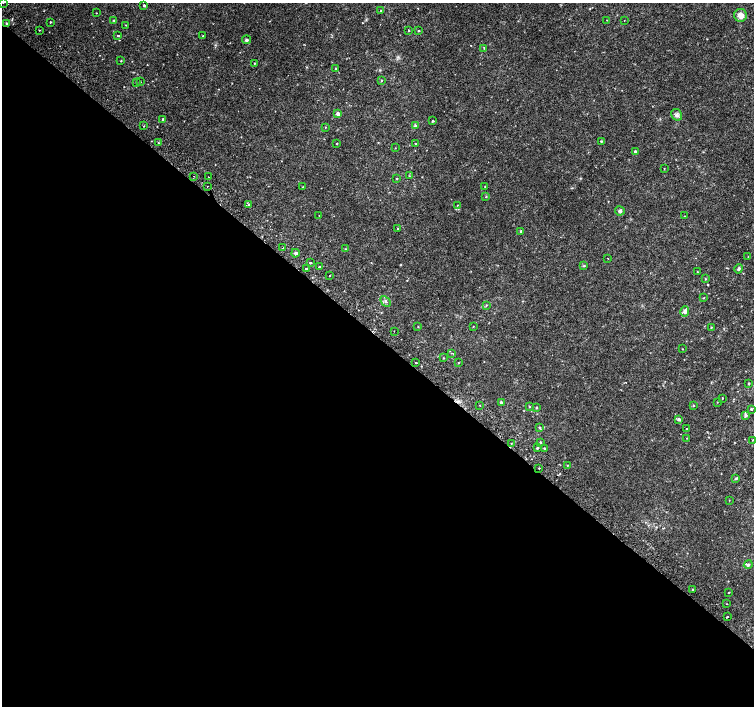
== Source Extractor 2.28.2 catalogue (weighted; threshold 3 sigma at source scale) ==
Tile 14 of 4 x 4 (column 2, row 4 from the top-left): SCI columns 1538-3041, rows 260-1667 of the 6075 x 6084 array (HDU 1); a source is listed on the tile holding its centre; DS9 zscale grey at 2 x 2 block average (1 PNG px = mean of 2 x 2 image px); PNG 756 x 708 px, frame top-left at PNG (2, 3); each listed source drawn as its Kron ellipse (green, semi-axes under 4 px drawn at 4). Shown black and unused: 53% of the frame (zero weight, under 2 of 3 exposures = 2% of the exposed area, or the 3 px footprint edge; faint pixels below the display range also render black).
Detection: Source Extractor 2.28.2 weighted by HDU 2 'WHT'; one run over the whole footprint, this tile lists its part. Background 0.00396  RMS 0.0028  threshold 0.0128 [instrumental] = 3 sigma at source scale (4.5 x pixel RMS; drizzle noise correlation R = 1.50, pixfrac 1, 0.0396/0.0396 arcsec/px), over >= 5 px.
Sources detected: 114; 4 cosmic-ray / hot-pixel residue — neither listed nor drawn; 1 coinciding with a brighter row at this scale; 2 inside a brighter listed object's ellipse — not listed separately; the other 107 listed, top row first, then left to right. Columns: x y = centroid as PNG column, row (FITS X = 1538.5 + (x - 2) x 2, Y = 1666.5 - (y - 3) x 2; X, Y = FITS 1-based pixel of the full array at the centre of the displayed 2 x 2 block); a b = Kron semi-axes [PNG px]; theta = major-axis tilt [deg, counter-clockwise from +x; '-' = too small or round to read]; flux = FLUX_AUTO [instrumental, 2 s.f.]
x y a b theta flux
3 3 2 2 - 0.44
144 5 2 2 - 1
381 11 3 2 - 0.36
96 13 2 2 - 0.25
740 15 6 6 - 4.8
607 20 2 2 - 0.25
624 20 2 2 - 0.5
114 21 3 2 - 0.54
50 22 2 2 - 0.54
7 24 3 2 - 1.2
126 25 2 2 - 0.36
39 30 2 2 - 0.29
408 30 2 2 - 0.68
419 31 2 2 - 0.41
118 36 3 3 - 0.46
203 36 2 2 - 0.33
246 40 4 3 - 1.2
484 48 3 2 - 0.35
121 61 2 2 - 0.45
254 63 2 2 - 0.5
335 69 2 2 - 0.48
381 80 3 2 - 0.4
140 82 2 2 - 0.3
136 83 2 2 - 0.44
338 114 3 3 - 3.9
677 115 6 5 - 1.8
163 119 2 2 - 1.2
433 121 2 2 - 1
144 126 2 2 - 0.31
415 126 4 3 - 0.74
325 127 2 2 - 0.3
601 141 2 2 - 0.56
158 143 2 2 - 0.82
337 143 2 2 - 0.5
415 144 2 2 - 0.53
395 148 2 2 - 0.24
635 151 2 2 - 0.85
664 169 2 2 - 0.27
194 176 2 2 - 0.29
409 176 3 2 - 0.39
208 177 2 2 - 0.4
397 178 3 2 - 0.46
208 186 2 2 - 2.3
303 187 3 3 - 0.42
485 187 2 2 - 0.41
486 197 3 2 - 0.35
248 204 2 2 - 1.1
457 205 2 2 - 0.31
620 211 5 4 - 1.3
319 215 2 2 - 0.19
684 216 2 2 - 0.3
398 229 2 2 - 0.4
521 231 3 3 - 0.76
283 248 2 2 - 0.52
345 249 2 2 - 0.37
295 253 4 4 - 1.1
748 257 2 2 - 0.3
608 258 2 2 - 0.63
310 263 2 2 - 0.7
584 266 4 2 - 0.56
319 267 2 2 - 2.4
306 269 2 2 - 3.2
739 269 5 3 - 1.2
697 272 3 2 - 0.28
330 275 2 2 - 0.41
705 279 3 2 - 0.47
704 298 2 2 - 0.36
386 301 6 3 -46 1.2
486 305 3 2 - 0.51
685 311 5 4 - 2.7
473 326 2 2 - 0.32
418 327 2 2 - 0.3
711 327 3 2 - 0.37
394 331 2 2 - 0.27
682 349 2 2 - 0.24
451 353 3 2 - 0.29
443 358 2 2 - 0.41
416 362 2 2 - 1.1
458 363 2 2 - 0.35
749 383 3 2 - 0.75
722 398 2 2 - 0.56
501 402 3 2 - 0.8
717 402 2 2 - 0.24
480 405 2 2 - 0.29
693 405 3 2 - 0.52
529 407 3 2 - 0.45
537 408 3 3 - 0.52
751 409 3 3 - 0.83
745 415 4 3 - 1.9
679 419 3 3 - 1.2
539 427 3 2 - 0.68
686 429 2 2 - 0.44
687 438 2 2 - 0.31
752 440 2 2 - 0.27
540 442 3 2 - 0.43
511 443 2 2 - 0.29
537 448 2 2 - 0.76
544 448 3 2 - 0.49
567 465 2 2 - 0.41
539 468 2 2 - 0.59
735 479 4 3 - 0.67
729 500 2 2 - 0.21
748 565 4 3 - 0.95
693 590 3 2 - 0.64
729 592 2 2 - 0.63
727 604 2 2 - 0.31
727 617 2 2 - 2.7
Overlapping masked pixels (flux is a lower limit): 1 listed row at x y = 7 24
Isophote crosses this tile's border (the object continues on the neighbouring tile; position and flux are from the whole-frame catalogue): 2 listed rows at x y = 3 3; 751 409
Diffuse or blended objects may show on this block-average render without a row.